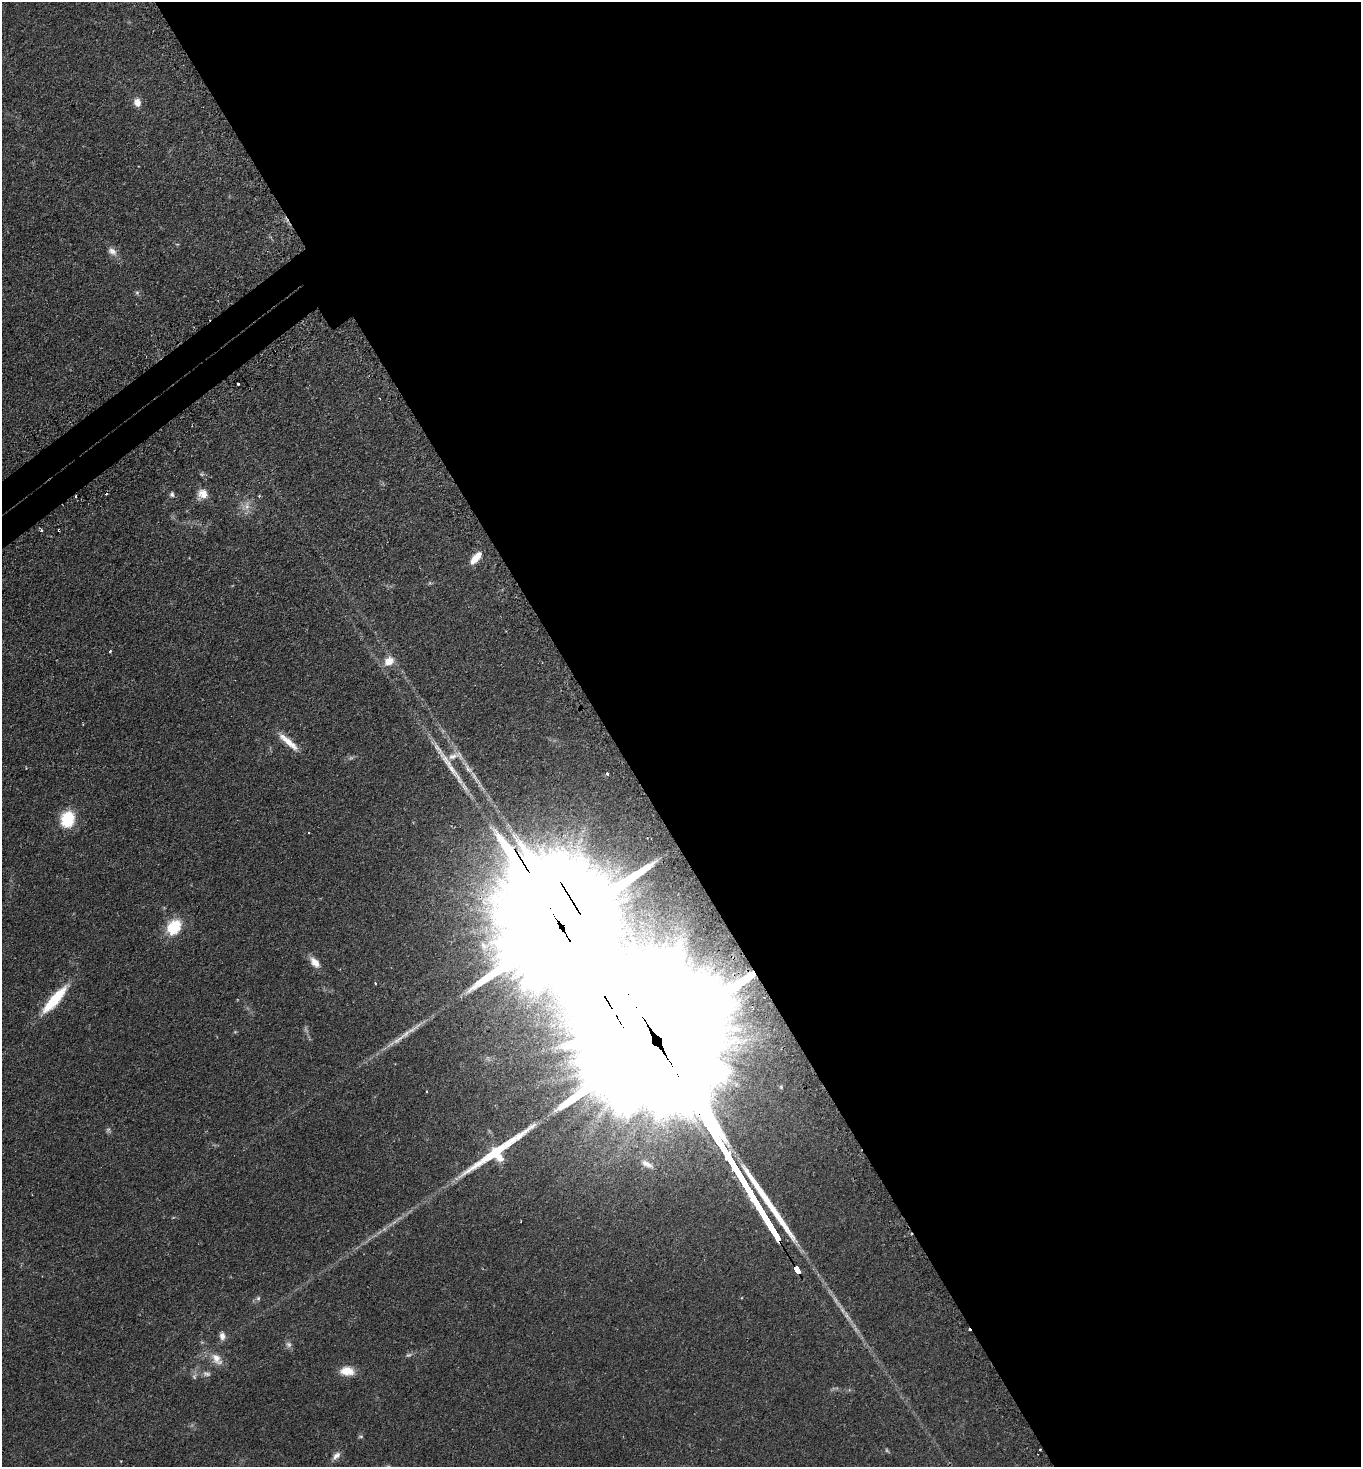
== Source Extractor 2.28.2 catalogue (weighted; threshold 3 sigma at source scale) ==
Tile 8 of 4 x 4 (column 4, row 2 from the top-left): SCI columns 4264-5622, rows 2980-4444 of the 5949 x 5957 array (HDU 1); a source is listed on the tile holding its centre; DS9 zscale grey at full resolution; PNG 1363 x 1469 px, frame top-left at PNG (2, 2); no overlay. Shown black and unused: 57% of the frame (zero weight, under 2 of 3 exposures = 4% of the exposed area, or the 3 px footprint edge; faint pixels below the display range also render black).
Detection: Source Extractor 2.28.2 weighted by HDU 2 'WHT'; one run over the whole footprint, this tile lists its part. Background 0.0978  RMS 0.0055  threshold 0.0249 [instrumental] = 3 sigma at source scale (4.5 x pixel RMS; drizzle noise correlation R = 1.50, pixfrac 1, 0.05/0.05 arcsec/px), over >= 5 px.
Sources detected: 52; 3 too faint to see at this stretch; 3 cosmic-ray / hot-pixel residue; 4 long thin detections or spike segments (spike, bleed or trail) — not listed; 1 inside a brighter listed object's ellipse — not listed separately; the other 41 listed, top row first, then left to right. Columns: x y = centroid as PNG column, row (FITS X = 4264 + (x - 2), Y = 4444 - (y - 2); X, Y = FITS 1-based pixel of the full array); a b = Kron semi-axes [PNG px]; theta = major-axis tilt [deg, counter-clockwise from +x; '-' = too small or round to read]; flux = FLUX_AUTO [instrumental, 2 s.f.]
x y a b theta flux
137 102 10 8 -74 4.1
112 251 13 9 -39 3.3
137 293 6 5 - 0.93
238 384 3 2 - 1.2
106 494 3 2 - 0.43
172 494 7 6 - 1.3
203 494 13 12 - 5.6
259 496 4 4 - 0.53
247 506 13 7 82 4
41 530 4 3 - 0.8
59 530 3 2 - 0.44
476 558 17 7 49 6.7
110 651 3 3 - 0.63
389 661 12 9 35 6.5
288 742 31 7 -41 7.9
455 756 26 10 7 5.8
452 769 44 9 -53 11
607 774 4 3 - 0.93
67 819 15 12 78 22
174 927 17 13 48 19
564 932 137 23 -61 49000
484 946 12 8 -36 3.6
315 962 15 8 -48 5.4
375 983 3 2 - 0.79
54 1000 39 10 49 23
737 1029 13 8 -26 4
781 1087 6 5 - 0.74
426 1091 3 2 - 0.47
500 1157 11 9 -52 5.4
647 1164 17 7 -28 3.6
797 1269 5 3 - 410
258 1298 6 5 - 1
222 1336 10 6 -86 2.9
409 1355 10 4 25 1.3
216 1359 20 11 -50 6.3
347 1371 16 10 -5 8.6
206 1374 11 7 -12 2.1
194 1377 8 6 -90 1.4
361 1436 7 5 -1 0.84
1040 1449 3 2 - 0.65
336 1456 13 7 44 2.9
Overlapping masked pixels (flux is a lower limit): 4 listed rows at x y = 59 530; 564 932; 797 1269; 1040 1449